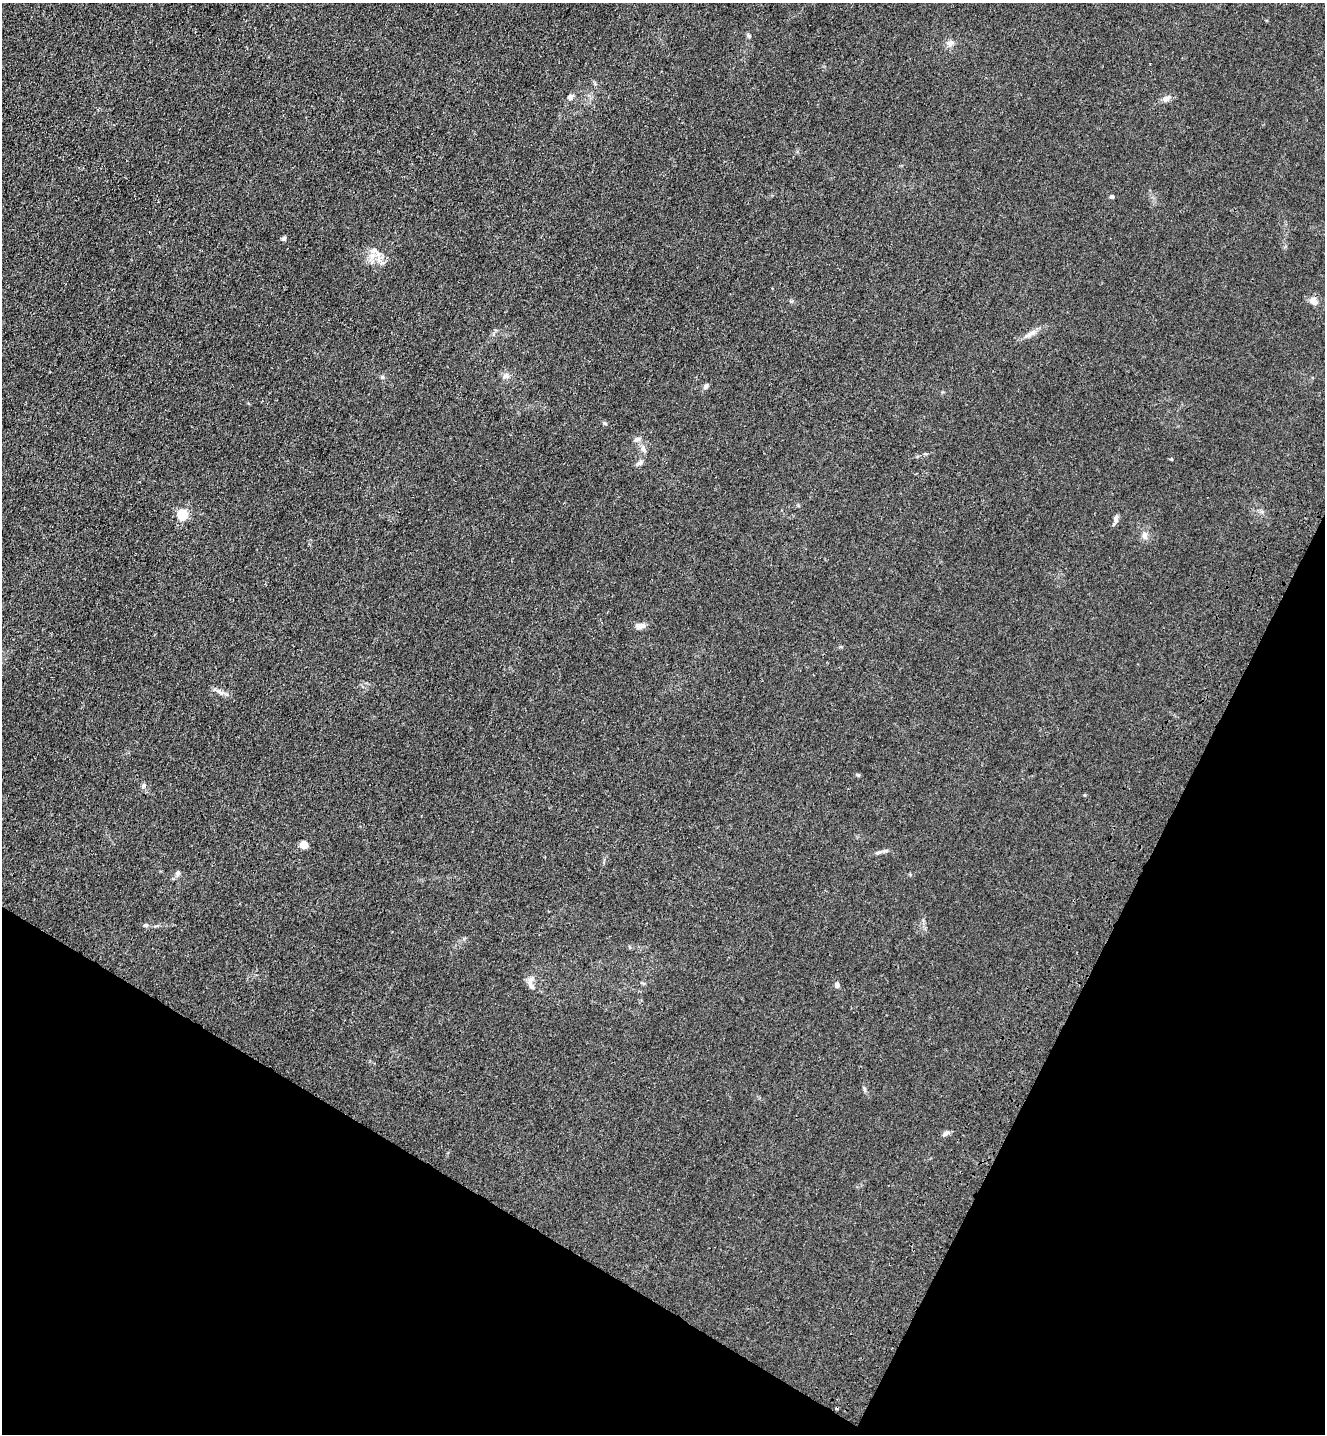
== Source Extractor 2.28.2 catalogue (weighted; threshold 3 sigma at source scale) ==
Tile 15 of 4 x 4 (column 3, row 4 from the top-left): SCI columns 2894-4216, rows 62-1493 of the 5924 x 5851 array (HDU 1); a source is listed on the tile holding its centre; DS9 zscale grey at full resolution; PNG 1327 x 1436 px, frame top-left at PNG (2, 3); no overlay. Shown black and unused: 24% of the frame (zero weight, under 3 of 4 exposures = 6% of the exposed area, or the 3 px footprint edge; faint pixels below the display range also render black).
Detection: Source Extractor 2.28.2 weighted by HDU 2 'WHT'; one run over the whole footprint, this tile lists its part. Background 0.0465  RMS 0.0059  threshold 0.0267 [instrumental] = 3 sigma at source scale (4.5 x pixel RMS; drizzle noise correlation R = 1.50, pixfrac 1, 0.05/0.05 arcsec/px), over >= 5 px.
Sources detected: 32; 1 cosmic-ray / hot-pixel residue — not listed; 1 inside a brighter listed object's ellipse — not listed separately; the other 30 listed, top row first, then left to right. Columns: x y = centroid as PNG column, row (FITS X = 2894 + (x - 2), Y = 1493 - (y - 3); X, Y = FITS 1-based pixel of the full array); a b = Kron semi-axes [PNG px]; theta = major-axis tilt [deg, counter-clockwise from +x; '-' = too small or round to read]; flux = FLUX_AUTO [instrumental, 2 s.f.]
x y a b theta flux
749 36 7 4 -31 0.88
950 43 10 7 38 2.6
570 97 7 6 - 2.1
1166 99 9 7 41 2.4
1112 197 5 4 - 1.1
284 239 7 5 48 1.1
372 256 11 8 71 4.5
1314 301 11 8 -60 3.5
1030 334 22 5 30 4
506 376 8 7 - 2.1
382 377 5 5 - 0.89
706 386 8 5 57 1.5
605 423 6 5 - 0.86
643 449 13 5 -61 2.6
640 462 11 6 36 2
183 515 5 5 - 47
1116 520 12 5 -88 1.9
1144 535 10 8 -85 2.7
640 626 11 6 11 3.5
220 692 15 6 -32 2.8
858 775 6 4 6 0.78
143 785 7 5 65 1.2
304 845 5 5 - 15
885 851 7 4 2 1.2
178 873 7 6 - 1.6
145 925 6 5 - 1.1
531 985 17 7 -63 3.3
837 985 6 5 - 1.9
864 1089 10 4 -79 1.1
945 1134 10 5 29 1.9